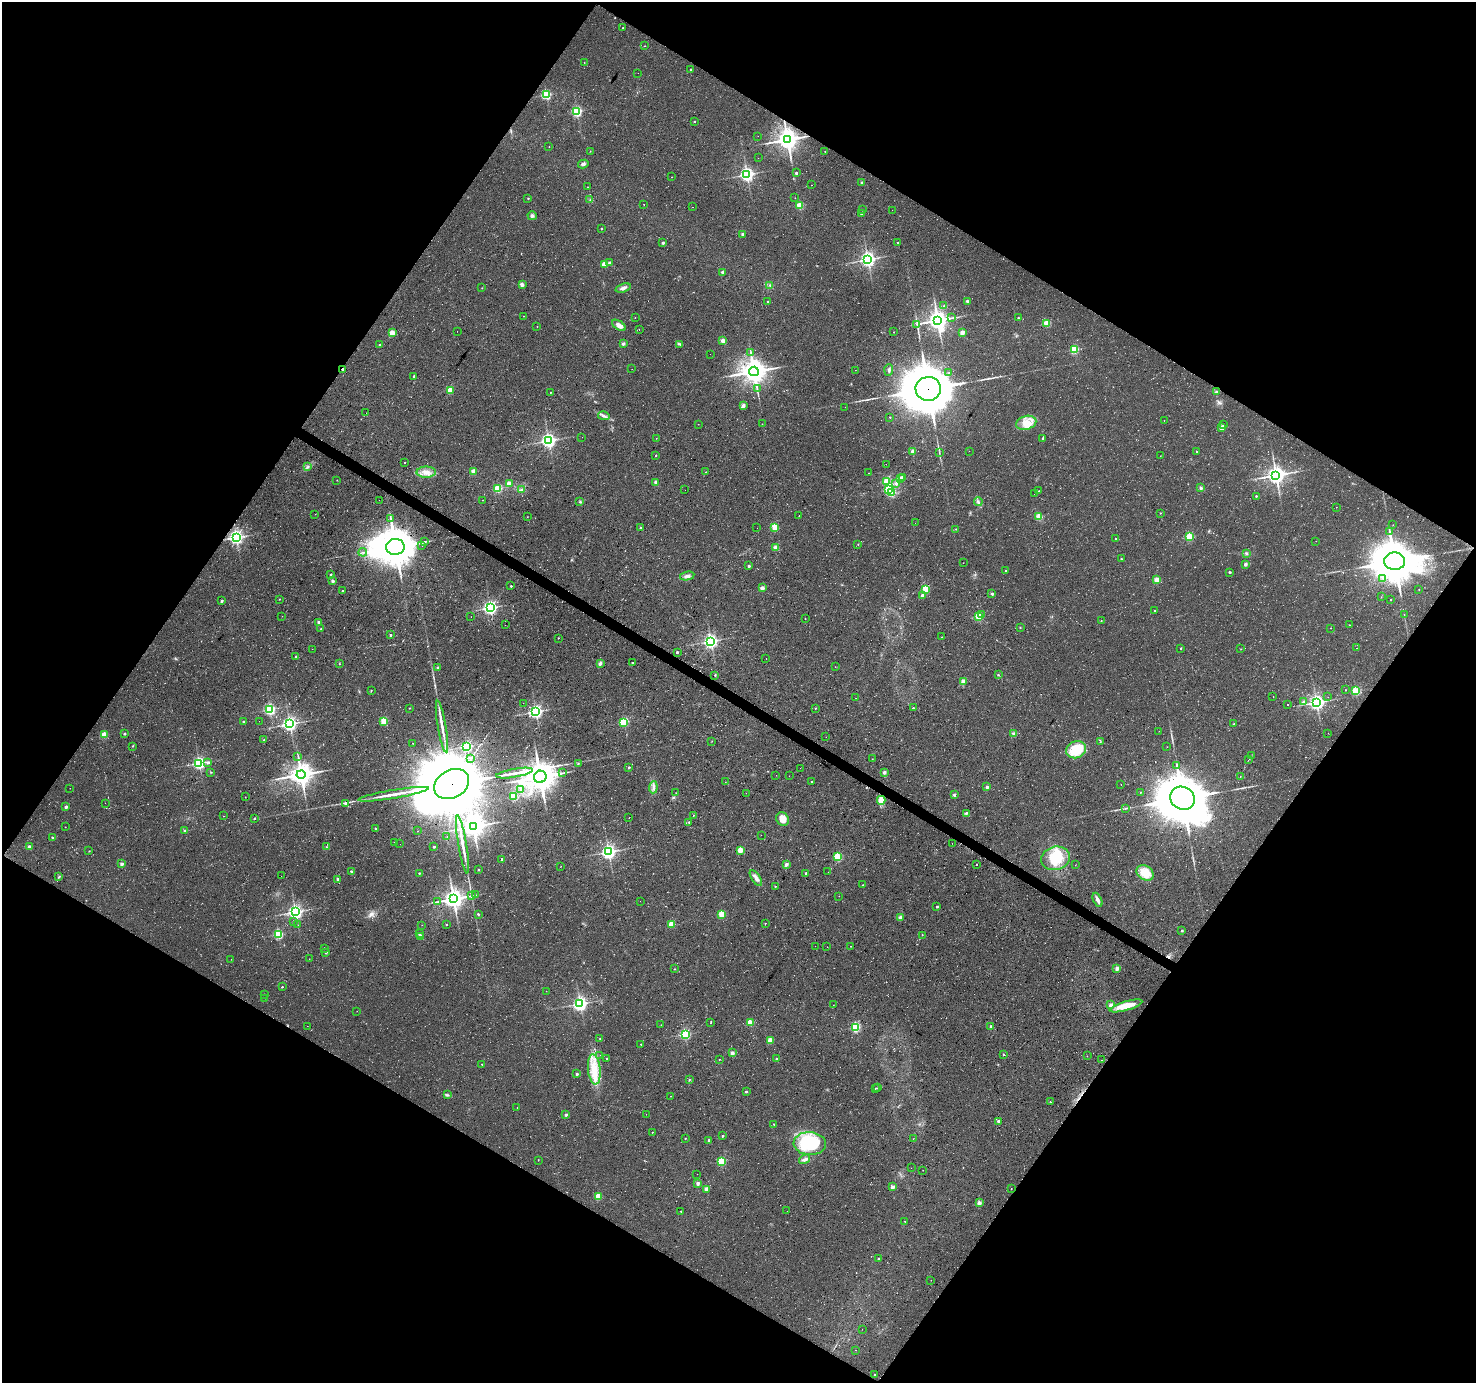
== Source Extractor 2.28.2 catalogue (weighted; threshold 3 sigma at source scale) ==
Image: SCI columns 8-5900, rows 255-5776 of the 5900 x 5964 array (HDU 1 of 3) = the unmasked area's bounding box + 8 px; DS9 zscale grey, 4 x 4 block average (1 PNG px = mean of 4 x 4 image px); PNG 1478 x 1385 px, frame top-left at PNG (2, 2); each listed source drawn as its Kron ellipse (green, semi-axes under 4 px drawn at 4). Shown black and unused: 49% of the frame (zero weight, under 3 of 4 exposures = <1% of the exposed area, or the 3 px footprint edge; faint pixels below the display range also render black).
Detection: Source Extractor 2.28.2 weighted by HDU 2 'WHT'. Background 0.0119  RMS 0.0054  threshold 0.0245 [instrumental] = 3 sigma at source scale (4.5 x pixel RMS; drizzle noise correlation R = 1.50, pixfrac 1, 0.0396/0.0396 arcsec/px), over >= 5 px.
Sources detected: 467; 9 too faint to see at this stretch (4 x 4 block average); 7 cosmic-ray / hot-pixel residue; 4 long thin detections or spike segments (spike, bleed or trail) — neither listed nor drawn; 3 coinciding with a brighter row at this scale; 12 inside a brighter listed object's ellipse — not listed separately; the other 432 listed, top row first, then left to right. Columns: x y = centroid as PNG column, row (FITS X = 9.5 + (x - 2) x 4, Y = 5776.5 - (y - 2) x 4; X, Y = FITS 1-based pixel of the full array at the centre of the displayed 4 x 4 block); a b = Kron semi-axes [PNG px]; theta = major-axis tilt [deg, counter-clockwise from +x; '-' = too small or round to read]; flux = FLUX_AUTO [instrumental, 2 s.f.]
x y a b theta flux
623 28 2 2 - 3.4
645 46 2 2 - 1.3
584 62 2 2 - 0.98
690 69 2 2 - 6.2
638 73 2 2 - 0.33
546 95 2 2 - 390
577 111 2 2 - 460
694 122 2 2 - 3.8
758 136 2 2 - 0.61
787 139 4 4 - 3100
549 147 2 2 - 0.88
590 151 2 2 - 0.87
825 151 2 2 - 2.8
758 158 2 2 - 0.55
583 164 5 3 - 7.9
796 173 2 2 - 13
747 174 3 2 - 1100
671 177 2 2 - 0.93
862 183 2 2 - 14
811 185 2 2 - 0.65
588 187 2 2 - 1.4
528 198 2 2 - 5.7
795 198 2 2 - 1
590 200 3 2 - 2
644 204 2 2 - 1.6
800 205 2 2 - 160
693 207 2 2 - 0.59
863 210 2 2 - 3.9
892 210 2 2 - 0.37
861 214 2 2 - 5.4
532 216 5 3 - 6.5
601 229 2 2 - 5.9
743 234 2 2 - 25
663 243 2 2 - 14
897 243 2 2 - 2.1
868 259 3 3 - 1400
610 263 2 2 - 25
604 264 2 2 - 66
722 272 2 2 - 17
522 285 2 2 - 36
770 285 3 2 - 2.5
482 288 2 2 - 1.2
623 288 8 3 19 14
967 301 2 2 - 14
767 302 2 2 - 4.4
944 306 2 2 - 3
524 316 2 2 - 0.94
635 318 2 2 - 0.83
952 318 3 2 - 2.1
1018 318 2 2 - 7.3
938 320 3 3 - 2400
1046 323 2 2 - 140
917 324 3 2 - 2.3
619 325 8 4 -33 16
537 327 2 2 - 1.1
639 329 2 2 - 0.61
457 331 2 2 - 0.96
894 332 2 2 - 0.94
962 332 2 2 - 54
392 333 2 2 - 100
723 340 2 2 - 53
623 344 3 3 - 5.4
679 344 3 2 - 3.8
379 345 2 2 - 6.1
1074 349 2 2 - 270
751 352 2 2 - 0.92
710 354 2 2 - 0.37
343 369 2 2 - 18
632 369 2 2 - 0.63
856 370 2 2 - 0.54
889 370 5 3 - 6.5
754 371 5 4 - 3700
949 373 2 2 - 2.4
414 376 2 2 - 5.8
757 389 3 2 - 2.8
928 389 12 12 - 19000
450 390 2 2 - 120
550 392 2 2 - 1.5
1216 392 3 3 - 6.2
743 406 4 3 - 5.9
845 407 2 2 - 0.54
366 413 2 2 - 0.52
604 416 6 2 -10 6.7
890 417 2 2 - 3.2
1164 421 2 2 - 0.73
1026 423 10 7 16 43
698 424 2 2 - 0.73
762 424 2 2 - 1.5
1223 425 2 2 - 1.5
1222 427 2 2 - 70
582 437 2 2 - 0.51
656 438 2 2 - 0.82
1043 438 2 2 - 13
549 440 3 2 - 1200
913 451 2 2 - 54
969 451 2 2 - 0.71
1196 451 2 2 - 4.7
939 452 3 2 - 2
656 456 2 2 - 2.4
1160 456 2 2 - 0.74
404 463 2 2 - 1.5
886 464 2 2 - 0.73
307 467 2 2 - 3.2
474 471 2 2 - 83
426 472 9 5 1 27
706 472 2 2 - 2.4
869 473 2 2 - 0.69
1276 475 3 3 - 2100
902 477 2 2 - 21
900 478 3 3 - 6.9
337 480 2 2 - 1.1
656 482 2 2 - 52
886 482 2 2 - 180
509 483 2 2 - 59
896 484 3 3 - 6.8
498 488 2 2 - 260
1201 488 3 3 - 5.4
888 489 2 2 - 160
521 490 2 2 - 2.6
685 490 2 2 - 0.5
1039 491 2 2 - 1.9
892 493 2 2 - 170
1034 494 2 2 - 0.57
1256 496 2 2 - 5.1
379 500 2 2 - 0.71
482 500 2 2 - 0.97
580 502 3 2 - 3
978 502 4 3 - 6.7
1336 507 2 2 - 0.56
1160 513 2 2 - 2.2
315 514 2 2 - 0.73
799 516 2 2 - 11
527 517 2 2 - 0.98
1039 517 2 2 - 140
391 518 2 2 - 1.7
915 523 2 2 - 0.41
1393 525 2 2 - 0.46
775 527 2 2 - 150
640 528 2 2 - 10
757 528 2 2 - 0.36
956 529 2 2 - 0.87
1390 532 2 2 - 1.4
1189 536 2 2 - 200
236 537 3 2 - 1300
1116 539 2 2 - 140
1316 541 2 2 - 0.63
424 542 2 2 - 1.6
858 544 2 2 - 2.4
422 546 2 2 - 0.42
395 547 9 8 - 9100
776 547 2 2 - 53
363 552 4 2 - 2.9
1246 554 3 2 - 3
1121 559 2 2 - 4.9
1395 561 10 8 1 11000
963 563 2 2 - 0.88
1245 564 2 2 - 31
749 566 2 2 - 14
1006 571 2 2 - 1.8
1230 572 2 2 - 8.6
331 575 2 2 - 3.7
687 576 7 3 11 13
1383 579 2 2 - 2.1
1156 580 2 2 - 90
333 581 2 2 - 27
511 586 2 2 - 6.6
762 588 2 2 - 52
926 589 2 2 - 150
1419 589 2 2 - 1.4
343 591 2 2 - 3.3
992 594 2 2 - 17
923 595 2 2 - 43
1381 597 2 2 - 0.82
280 599 2 2 - 2
222 600 2 2 - 6.8
1391 600 2 2 - 3
490 608 2 2 - 1100
1154 610 2 2 - 2.4
981 614 2 2 - 6.9
1404 615 3 2 - 1.3
282 616 2 2 - 0.43
979 616 2 2 - 240
471 617 2 2 - 0.6
805 619 2 2 - 1.6
1101 621 2 2 - 0.94
319 622 2 2 - 30
505 625 2 2 - 1.3
1349 625 2 2 - 1.3
1020 628 2 2 - 0.98
1331 628 2 2 - 1.1
321 629 2 2 - 6.8
390 635 2 2 - 12
941 637 2 2 - 0.77
558 638 2 2 - 2.1
711 641 3 2 - 1100
1181 648 2 2 - 4.6
1357 648 2 2 - 0.57
312 649 2 2 - 0.42
1241 649 2 2 - 1.1
677 652 2 2 - 11
296 656 2 2 - 4.6
766 659 2 2 - 1.1
600 663 4 2 - 8.8
632 663 2 2 - 6.7
339 664 2 2 - 1.3
438 667 2 2 - 19
835 667 2 2 - 0.84
715 675 2 2 - 2.4
998 675 2 2 - 2.5
963 681 2 2 - 57
371 690 2 2 - 1.9
1345 690 2 2 - 1.9
1356 691 2 2 - 270
1273 697 2 2 - 0.84
1328 697 2 2 - 0.64
856 698 2 2 - 0.54
1303 702 2 2 - 15
1316 702 3 3 - 1400
523 703 2 2 - 0.44
1288 704 2 2 - 16
409 708 2 2 - 1.7
815 708 2 2 - 3
913 708 2 2 - 3.7
270 709 2 2 - 570
536 712 2 2 - 950
259 721 2 2 - 0.42
244 722 2 2 - 23
384 722 2 2 - 93
624 722 2 2 - 360
290 724 3 2 - 1300
1234 724 2 2 - 2.2
442 727 26 2 -80 32
1159 731 2 2 - 0.73
1013 733 2 2 - 1.6
1328 733 2 2 - 0.7
125 734 2 2 - 14
104 735 2 2 - 150
826 737 2 2 - 0.52
264 740 2 2 - 5.4
712 741 2 2 - 0.91
1100 742 2 2 - 1.3
413 743 2 2 - 0.86
133 746 2 2 - 1.7
467 746 2 2 - 510
1167 747 2 2 - 0.7
1076 750 10 8 22 100
298 756 2 2 - 1.2
1251 756 2 2 - 1.1
470 758 2 2 - 2.4
872 759 2 2 - 1.4
1248 760 2 2 - 1
208 762 2 2 - 15
199 763 2 2 - 740
578 763 2 2 - 3.2
1177 766 4 2 - 3.7
629 767 2 2 - 11
800 768 2 2 - 0.35
211 772 2 2 - 1.5
884 772 2 2 - 34
514 773 19 3 10 24
563 773 3 2 - 3.2
301 775 4 4 - 3100
776 775 2 2 - 0.52
789 776 2 2 - 0.82
1240 776 2 2 - 1.2
540 777 6 6 - 5200
725 782 2 2 - 0.76
812 782 2 2 - 10
452 784 18 14 30 46000
1121 784 2 2 - 0.58
653 787 6 3 85 10
987 787 2 2 - 23
70 788 2 2 - 0.58
521 789 2 2 - 8.2
676 793 2 2 - 0.75
746 793 2 2 - 0.54
1140 793 2 2 - 1.1
393 794 36 2 9 51
954 795 2 2 - 24
513 796 2 2 - 210
245 797 2 2 - 1.7
1182 798 13 11 -27 17000
881 800 4 3 - 53
105 803 2 2 - 0.49
345 804 2 2 - 16
66 807 3 3 - 5.2
1126 808 2 2 - 2
966 813 2 2 - 9
693 815 2 2 - 2.4
223 816 2 2 - 1.4
255 818 2 2 - 7.1
629 818 2 2 - 0.63
782 819 7 6 - 34
689 822 2 2 - 2
473 826 4 3 - 2600
65 827 2 2 - 1.2
375 829 3 2 - 2.3
185 831 2 2 - 23
418 831 2 2 - 1.3
761 835 2 2 - 1.4
447 837 2 2 - 1
53 838 2 2 - 26
395 843 2 2 - 3.6
952 843 2 2 - 0.58
400 844 2 2 - 0.35
463 844 29 2 -80 38
29 846 2 2 - 23
327 847 2 2 - 1.4
434 847 2 2 - 13
740 850 2 2 - 100
89 851 2 2 - 1.4
608 852 3 3 - 1200
838 857 2 2 - 260
1055 858 14 11 16 100
502 859 2 2 - 7.7
122 864 2 2 - 28
786 864 2 2 - 35
977 864 2 2 - 3.1
1075 865 2 2 - 0.88
561 866 2 2 - 1.3
478 869 2 2 - 9.9
351 872 2 2 - 16
828 872 2 2 - 0.44
419 873 2 2 - 6.1
806 873 2 2 - 9.8
1145 873 9 7 -31 62
281 876 2 2 - 0.55
59 877 4 2 - 2.8
756 878 9 4 -57 15
338 879 2 2 - 13
863 885 2 2 - 1.4
775 886 2 2 - 3.3
475 895 3 2 - 2.2
471 896 2 2 - 1.9
839 896 2 2 - 0.77
453 899 4 3 - 2600
1097 900 7 2 -65 16
640 901 2 2 - 0.4
438 902 4 2 - 3.8
937 907 2 2 - 7.3
295 912 3 3 - 1300
478 914 3 2 - 3.4
722 914 2 2 - 150
900 917 2 2 - 41
293 921 2 2 - 0.88
765 923 2 2 - 2.4
446 924 2 2 - 5
671 924 2 2 - 110
298 925 2 2 - 0.83
422 925 2 2 - 0.56
1182 930 2 2 - 7.3
278 934 2 2 - 330
419 934 2 2 - 9.2
922 935 2 2 - 1.4
421 936 2 2 - 30
815 946 2 2 - 1.4
850 946 2 2 - 0.89
827 947 2 2 - 0.42
325 948 2 2 - 0.81
326 952 2 2 - 15
231 959 2 2 - 0.46
309 959 2 2 - 0.7
675 969 2 2 - 1.3
1117 969 2 2 - 45
282 987 2 2 - 4.4
546 991 2 2 - 0.65
264 994 2 2 - 2.2
265 998 2 2 - 0.66
580 1004 3 2 - 1200
833 1005 2 2 - 0.58
1111 1005 2 2 - 46
1126 1006 17 4 16 60
357 1011 2 2 - 0.66
711 1023 2 2 - 1.3
750 1023 2 2 - 110
661 1025 2 2 - 0.7
307 1026 2 2 - 0.53
991 1026 2 2 - 13
855 1027 2 2 - 370
685 1034 2 2 - 490
600 1038 2 2 - 1.3
770 1040 2 2 - 94
641 1044 2 2 - 3.4
732 1053 2 2 - 38
600 1055 2 2 - 0.46
1004 1055 3 2 - 1.8
1087 1056 2 2 - 0.96
606 1058 2 2 - 3.9
719 1059 2 2 - 2.6
777 1059 2 2 - 21
1102 1060 2 2 - 1.6
482 1064 2 2 - 2.8
594 1069 15 6 -84 61
577 1074 2 2 - 18
689 1080 2 2 - 3.4
875 1088 2 2 - 1.3
878 1088 2 2 - 3.7
746 1092 2 2 - 11
447 1095 3 2 - 4.1
671 1096 2 2 - 0.91
1050 1102 2 2 - 2.7
517 1108 2 2 - 1.1
646 1114 2 2 - 0.42
566 1115 2 2 - 23
998 1121 2 2 - 22
774 1124 2 2 - 3
652 1132 2 2 - 2.4
723 1136 2 2 - 10
685 1138 2 2 - 2.8
913 1139 2 2 - 0.67
709 1140 2 2 - 10
810 1144 16 11 -3 210
804 1159 6 3 33 9.6
538 1160 2 2 - 1.8
721 1161 2 2 - 240
911 1168 2 2 - 0.4
923 1170 2 2 - 0.71
697 1174 2 2 - 0.65
698 1183 2 2 - 36
892 1187 2 2 - 41
706 1189 2 2 - 41
1011 1189 2 2 - 2.5
598 1196 2 2 - 130
979 1203 2 2 - 47
681 1211 2 2 - 4
787 1211 2 2 - 0.49
905 1221 2 2 - 1.2
878 1258 2 2 - 5.5
931 1280 2 2 - 0.59
862 1329 2 2 - 0.61
856 1350 2 2 - 0.72
875 1375 2 2 - 13
Overlapping masked pixels (flux is a lower limit): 4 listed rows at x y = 787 139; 343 369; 928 389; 452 784
Diffuse or blended objects may show on this block-average render without a row.